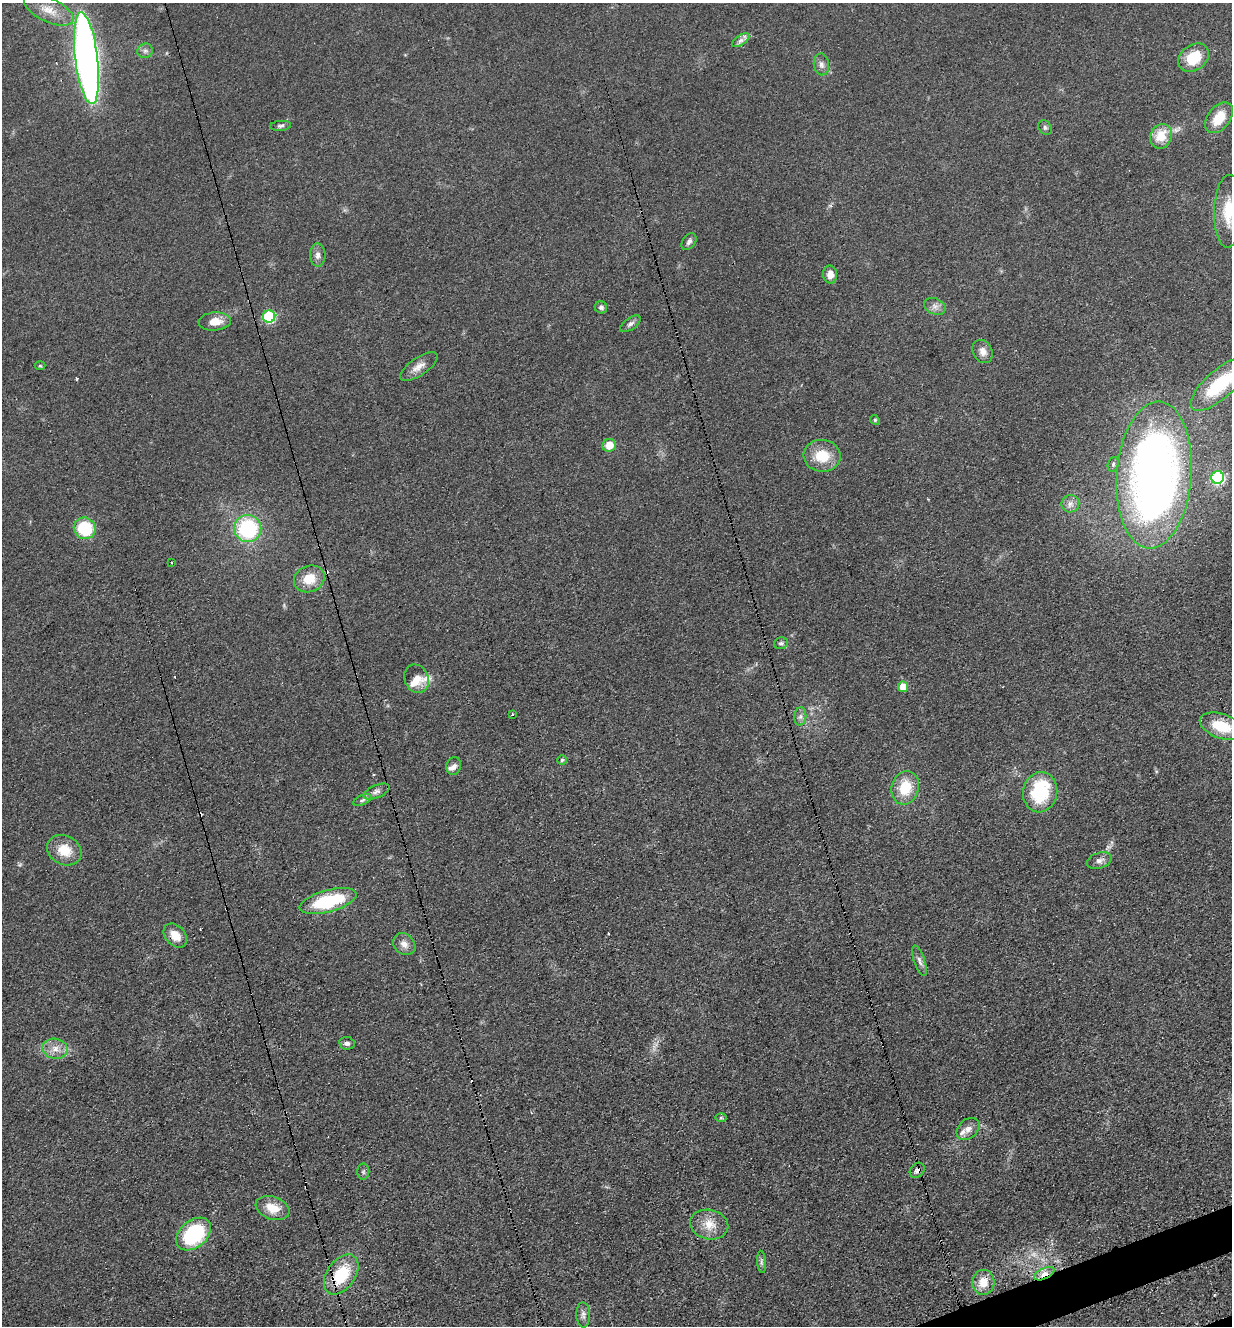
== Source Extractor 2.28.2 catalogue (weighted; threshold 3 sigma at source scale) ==
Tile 6 of 4 x 4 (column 2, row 2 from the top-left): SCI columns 1534-2763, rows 2745-4068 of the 5402 x 5487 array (HDU 1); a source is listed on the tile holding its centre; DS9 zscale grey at full resolution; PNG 1234 x 1328 px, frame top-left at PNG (2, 3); each listed source drawn as its Kron ellipse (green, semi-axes under 4 px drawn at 4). Shown black and unused: <1% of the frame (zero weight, under 3 of 4 exposures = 7% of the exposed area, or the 3 px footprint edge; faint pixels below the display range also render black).
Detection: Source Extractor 2.28.2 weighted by HDU 2 'WHT'; one run over the whole footprint, this tile lists its part. Background 0.0607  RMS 0.0072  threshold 0.0322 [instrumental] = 3 sigma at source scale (4.5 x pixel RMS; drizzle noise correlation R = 1.50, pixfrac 1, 0.05/0.05 arcsec/px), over >= 5 px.
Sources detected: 81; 2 too faint to see at this stretch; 8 cosmic-ray / hot-pixel residue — neither listed nor drawn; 5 inside a brighter listed object's ellipse — not listed separately; the other 66 listed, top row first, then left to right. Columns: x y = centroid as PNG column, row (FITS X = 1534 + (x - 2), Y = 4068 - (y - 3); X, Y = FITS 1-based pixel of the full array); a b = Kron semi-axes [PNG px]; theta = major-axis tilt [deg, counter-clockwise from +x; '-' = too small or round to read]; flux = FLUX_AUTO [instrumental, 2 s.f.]
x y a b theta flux
49 10 27 12 -25 12
741 40 10 5 35 2.8
145 51 8 7 - 2.4
86 58 46 11 -83 550
1194 58 17 12 38 23
821 64 11 7 -81 3.2
1219 118 17 11 51 16
280 126 10 5 5 1.8
1045 128 8 6 -56 1.7
1161 136 12 10 68 15
1229 211 36 14 88 28
689 242 9 6 56 2.7
318 255 11 7 -88 3.6
830 274 9 7 -87 6
935 306 11 8 -25 3.8
601 307 6 6 - 2.2
269 316 6 6 - 66
215 321 16 9 4 9.2
630 324 12 6 35 2.6
983 351 12 9 -62 5
40 366 5 3 - 0.74
419 367 22 9 34 6.5
1219 384 36 14 42 48
875 420 5 4 - 0.92
609 445 7 6 - 9.5
822 456 18 16 -7 20
1113 464 7 5 70 1.4
1154 475 74 37 86 470
1218 477 6 6 - 94
1070 504 9 8 - 3.8
85 528 11 10 - 33
248 528 13 13 - 68
171 563 3 2 - 1.2
309 579 16 13 23 14
781 643 7 6 - 2.1
416 679 14 12 -65 8.7
903 687 5 5 - 13
513 714 3 3 - 3.5
800 717 9 6 83 2.6
1221 726 23 12 -19 23
562 760 5 5 - 1.1
454 766 9 7 73 3
905 788 17 13 75 21
376 792 14 6 23 3.4
1040 792 20 17 79 44
362 800 10 5 25 1.9
64 850 18 14 -26 15
1099 861 12 7 17 3.6
328 901 29 11 15 50
175 936 14 10 -46 9.8
404 944 12 10 -40 5
919 961 16 5 -71 3.3
347 1043 8 6 -8 2.4
55 1049 13 10 -10 6.9
721 1118 6 4 1 1
968 1129 13 9 43 4.9
917 1170 8 6 49 2.9
363 1172 8 6 -90 1.8
272 1208 17 11 -19 13
709 1225 19 14 -13 12
194 1234 20 13 40 70
762 1262 11 4 -86 2
341 1274 22 14 55 33
1044 1274 11 5 24 5.5
983 1282 12 11 - 12
583 1315 12 7 -88 3.1
Overlapping masked pixels (flux is a lower limit): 4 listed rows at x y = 175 936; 917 1170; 341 1274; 1044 1274
Isophote crosses this tile's border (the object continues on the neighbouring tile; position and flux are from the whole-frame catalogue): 2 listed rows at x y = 1229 211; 1219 384